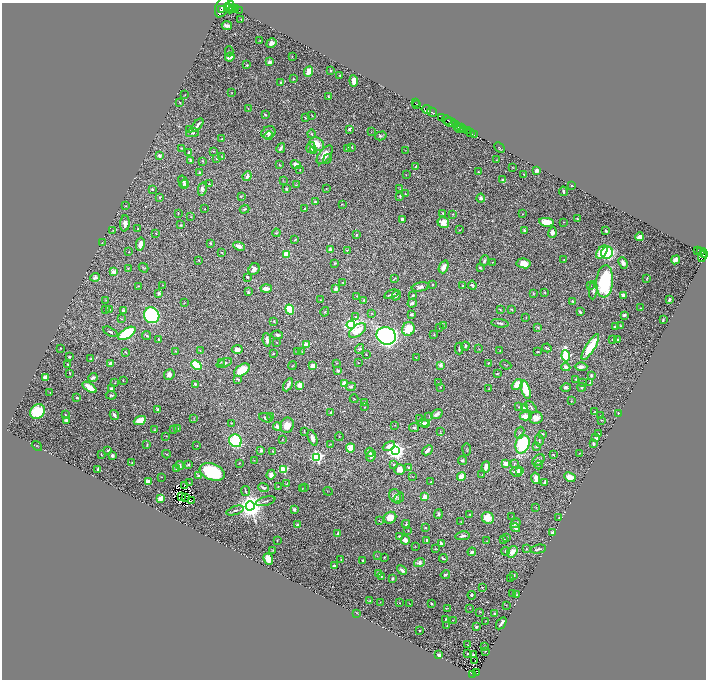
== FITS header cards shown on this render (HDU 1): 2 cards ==
NAXIS1  =                 1408
NAXIS2  =                 1355

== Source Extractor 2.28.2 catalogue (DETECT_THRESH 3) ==
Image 1408 x 1355 px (HDU 1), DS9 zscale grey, zoomed out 1/2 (1 PNG px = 2 x 2 image px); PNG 708 x 682 px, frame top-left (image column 1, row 1354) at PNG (2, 3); each listed source drawn as its Kron ellipse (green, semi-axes under 4 px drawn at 4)
Background 0.781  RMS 0.019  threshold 0.0562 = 3 sigma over >= 5 px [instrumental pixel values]
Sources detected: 583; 57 cannot appear on this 1/2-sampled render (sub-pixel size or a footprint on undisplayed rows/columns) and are neither listed nor drawn; of the other 526, the 500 brightest by FLUX_AUTO listed and drawn (26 fainter detections omitted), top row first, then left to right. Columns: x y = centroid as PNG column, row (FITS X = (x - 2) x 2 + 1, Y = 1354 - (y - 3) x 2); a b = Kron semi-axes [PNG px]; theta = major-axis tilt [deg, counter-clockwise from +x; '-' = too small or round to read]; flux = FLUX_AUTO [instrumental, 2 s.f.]
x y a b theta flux
222 7 11 6 65 2900
230 7 6 2 87 1100
228 8 5 2 - 1500
235 9 2 2 - 190
221 10 4 1 - 670
233 10 3 2 - 200
239 11 2 2 - 59
241 19 2 1 - 1.9
227 25 5 3 - 15
260 40 3 2 - 1.9
271 43 5 3 - 20
229 51 5 3 - 2.4
292 56 2 2 - 1.8
230 57 5 3 - 15
269 62 2 2 - 52
247 65 3 3 - 4
308 71 5 3 - 55
331 71 2 2 - 8.5
339 75 2 2 - 4.2
293 79 2 2 - 2.3
354 81 5 4 - 41
281 82 4 3 - 5.4
231 93 3 2 - 1.5
185 95 2 2 - 1.3
328 97 4 2 - 5.4
180 103 3 2 - 2.7
415 103 2 1 - 10
417 104 2 1 - 20
248 109 2 2 - 2.4
426 109 5 2 - 750
432 112 5 2 - 890
265 115 3 2 - 3.1
312 115 2 2 - 3.6
442 117 2 1 - 170
305 118 4 2 - 2.1
447 120 5 2 - 400
450 122 7 3 -9 570
198 125 8 3 52 11
455 125 3 2 - 1500
458 126 3 2 - 810
462 128 2 2 - 600
189 129 4 3 - 3.6
349 129 4 3 - 6.3
459 129 2 1 - 320
464 129 2 1 - 45
467 130 2 2 - 230
268 132 7 6 - 14
371 132 2 2 - 1.5
470 132 3 2 - 160
193 133 6 4 10 5.9
311 134 4 3 - 4.2
474 134 2 2 - 160
269 136 4 4 - 7
381 136 6 3 15 5.7
222 138 2 1 - 1.6
317 144 8 6 -42 48
352 147 4 3 - 3.2
182 148 2 2 - 1.7
281 148 5 2 - 8.8
311 148 5 4 - 11
348 148 3 3 - 14
499 148 6 3 -44 3.2
313 150 4 3 - 17
405 150 3 2 - 1.3
213 151 3 3 - 2.8
189 153 3 2 - 7.1
325 155 11 5 53 37
159 156 4 2 - 14
222 156 3 2 - 1.6
217 159 2 2 - 2.5
327 159 5 2 - 2.6
191 160 4 3 - 11
496 160 2 1 - 1.2
203 161 3 2 - 1.9
279 165 3 2 - 2
296 165 5 3 - 32
416 166 4 2 - 3.3
512 167 3 2 - 1.6
300 170 3 3 - 2.3
537 170 3 2 - 19
478 172 2 2 - 4.7
200 173 4 4 - 4.6
524 174 2 1 - 2.1
406 175 2 2 - 1.3
247 176 5 3 - 15
502 179 2 2 - 5.4
283 181 3 2 - 1.8
183 182 7 4 -56 7.3
184 184 4 3 - 4.8
209 184 3 2 - 2.8
296 184 4 2 - 1.6
572 185 3 2 - 3.8
152 189 3 3 - 4.5
202 189 7 4 78 11
286 189 4 3 - 4.9
326 189 2 2 - 1.7
400 189 3 2 - 1.6
563 191 5 2 - 8.1
405 194 2 2 - 3.2
400 196 4 2 - 4
160 197 3 2 - 3.3
241 197 3 2 - 1.5
481 198 4 4 - 10
315 202 3 3 - 6.2
342 204 2 1 - 2
125 206 3 2 - 1.7
204 209 2 2 - 1.6
245 209 5 3 - 5.1
305 209 2 2 - 3
178 213 4 2 - 2.3
443 213 3 2 - 4.6
453 214 4 3 - 2.5
523 214 2 1 - 1.8
191 217 2 2 - 1.7
402 219 4 3 - 11
577 219 3 2 - 3.2
546 222 7 4 -7 75
563 222 2 2 - 1.7
125 223 8 5 85 23
443 223 6 5 - 33
181 225 3 3 - 2.2
138 228 2 2 - 2.5
113 230 3 2 - 1.4
459 230 2 2 - 1.7
524 231 3 2 - 7.8
606 231 2 2 - 8.1
156 233 2 2 - 2.7
276 233 4 3 - 3.1
552 233 5 4 - 13
357 235 2 2 - 7.3
639 237 4 3 - 29
295 240 4 2 - 3.6
102 243 3 2 - 1.7
210 243 3 3 - 3.1
140 244 7 3 78 29
239 246 6 3 -25 23
330 250 2 2 - 54
347 250 3 2 - 2.2
698 251 4 2 - 130
129 252 2 2 - 1.8
222 252 2 2 - 1.7
602 252 7 4 53 57
701 252 3 2 - 110
607 253 6 6 - 290
286 254 4 3 - 88
703 255 7 3 77 800
705 255 2 2 - 430
199 260 3 2 - 4.2
564 260 2 2 - 2.4
676 260 5 3 - 26
484 261 6 4 69 7.9
335 263 3 3 - 3.2
492 263 2 2 - 2.4
524 263 7 5 -7 42
623 263 6 3 -69 21
444 267 6 4 68 19
144 268 5 3 - 3.4
480 268 3 3 - 5.1
128 269 4 4 - 3.7
254 269 6 5 - 20
114 272 3 2 - 64
95 277 5 3 - 17
247 277 3 2 - 6.7
647 278 3 2 - 2.9
394 279 3 1 - 2.6
605 281 16 8 85 360
343 283 3 3 - 2.5
162 285 2 1 - 1.4
433 285 3 3 - 3.6
472 285 4 3 - 7.9
138 286 2 1 - 1.5
463 286 3 2 - 1.8
590 286 3 2 - 2.6
420 287 9 4 11 13
266 289 5 3 - 29
336 289 3 3 - 16
593 290 9 4 85 14
248 292 2 2 - 7.2
545 292 2 2 - 2.5
159 293 3 3 - 8.9
391 294 7 2 20 9.2
533 294 3 3 - 2.7
413 295 3 2 - 5.1
623 295 4 3 - 16
357 296 3 2 - 1.5
396 296 5 4 - 7.1
106 300 3 2 - 1.7
320 300 3 2 - 1.7
364 300 4 2 - 4.3
669 300 3 3 - 8.1
572 301 3 2 - 4.9
184 303 3 2 - 1.6
412 303 5 3 - 13
640 308 2 2 - 2.2
106 309 3 2 - 2.1
109 310 3 2 - 4.8
123 310 4 3 - 6.2
290 310 5 4 - 120
500 310 3 2 - 2.8
512 310 4 3 - 3.4
325 312 5 2 - 2.9
580 312 3 2 - 5.5
372 313 4 3 - 2.8
152 315 8 7 - 600
411 315 3 3 - 6.9
624 315 4 3 - 9.9
356 317 4 3 - 3.8
526 318 3 2 - 1.6
122 319 2 1 - 2
663 320 3 2 - 3
274 321 3 3 - 3.2
500 323 8 3 -7 8.2
351 325 4 4 - 1000
443 325 2 2 - 1.2
621 325 3 3 - 2.6
616 326 4 2 - 13
439 327 2 2 - 2.2
538 327 4 3 - 4.5
408 329 7 6 - 86
357 331 10 5 37 69
110 332 8 3 -28 6
127 333 10 5 32 240
146 335 4 2 - 5.2
277 335 6 4 -9 7.6
434 335 4 3 - 2.7
386 336 10 8 -23 1100
618 339 2 2 - 3.9
159 340 2 2 - 9.1
267 340 7 3 -84 16
613 340 3 2 - 3.2
277 342 2 1 - 1.5
306 345 3 2 - 82
465 346 4 3 - 6
590 347 15 4 58 140
60 348 2 2 - 2.4
459 348 6 3 -90 6.7
547 348 4 2 - 3.7
237 349 5 4 - 24
360 349 5 3 - 4
479 349 2 2 - 2
500 350 2 2 - 2.4
176 351 3 2 - 3
200 351 3 2 - 1.6
297 351 3 2 - 2.3
125 352 3 1 - 2.7
302 352 3 2 - 2.1
538 352 2 2 - 2.8
273 354 2 2 - 5.9
366 354 2 1 - 1.7
566 356 6 3 -81 450
70 357 4 2 - 5.6
416 358 4 1 - 1.3
91 359 3 2 - 4.2
221 362 3 2 - 1.7
110 363 3 3 - 15
224 363 8 3 21 7.1
336 363 2 2 - 1.7
358 363 2 2 - 1.5
488 363 4 2 - 3.2
67 364 3 2 - 2.6
196 365 5 4 - 140
441 365 3 2 - 30
506 365 6 2 -24 2.6
292 366 4 2 - 1.7
313 366 3 3 - 38
566 367 5 4 - 16
581 367 6 3 -1 18
242 370 8 5 36 80
338 371 3 3 - 14
70 373 3 2 - 3.1
169 374 6 5 - 17
497 374 3 2 - 4.4
591 375 3 2 - 6.8
93 377 4 3 - 12
45 378 4 4 - 18
237 379 3 2 - 5.3
576 379 2 2 - 2.4
123 380 2 1 - 2.1
582 382 3 1 - 1.8
115 383 3 2 - 1.8
438 383 2 2 - 1.9
590 383 3 2 - 7.4
195 384 3 2 - 5.9
345 384 3 3 - 160
517 384 6 4 41 47
288 385 7 3 61 20
300 385 4 3 - 51
89 387 8 3 -33 47
351 387 5 4 - 7.4
440 387 2 2 - 1.3
566 387 5 4 - 7.2
582 387 4 2 - 3
489 388 2 2 - 1.2
111 389 3 3 - 16
526 390 9 4 -73 99
50 392 2 2 - 2.8
111 395 5 3 - 7.1
77 398 3 2 - 3.8
354 399 4 2 - 2.3
571 401 2 2 - 2.4
364 402 4 2 - 1.8
365 407 2 1 - 2.3
519 407 4 3 - 3.5
525 407 2 2 - 100
531 407 7 3 -48 6.7
158 409 4 3 - 8.4
37 411 8 6 38 150
595 411 2 2 - 1.7
330 412 2 2 - 3.8
65 414 2 2 - 2.3
437 414 6 3 36 11
618 414 3 2 - 4.8
114 415 5 3 - 11
601 415 4 2 - 1.7
526 416 6 3 0 51
271 417 4 3 - 2.9
429 417 2 2 - 1.2
266 418 7 2 -16 9.9
536 418 7 6 - 28
194 419 4 2 - 1.7
420 419 3 2 - 2.5
66 420 2 2 - 39
140 420 6 3 24 70
602 420 4 2 - 2.6
232 423 2 2 - 2.2
423 423 5 4 - 8
426 423 4 3 - 17
287 425 8 6 68 41
395 425 2 2 - 1.2
277 427 4 3 - 22
414 427 5 3 - 8.5
174 429 4 3 - 4.1
177 429 4 3 - 3.1
155 430 3 2 - 3
304 431 3 2 - 2.6
440 431 3 2 - 1.6
520 433 6 3 68 5.5
542 434 2 2 - 7
599 434 3 3 - 3.4
166 436 2 2 - 1.6
339 436 4 2 - 2.3
312 438 8 4 -69 19
596 438 4 2 - 4.4
282 439 2 1 - 1.4
539 440 6 3 -85 4.3
235 441 7 6 - 200
330 444 3 2 - 2.3
522 444 9 7 74 310
593 444 3 2 - 13
147 445 4 2 - 2.7
37 446 5 2 - 1.8
197 446 4 2 - 1.7
389 446 6 4 26 31
536 447 3 3 - 6.8
350 448 4 4 - 51
108 450 2 2 - 27
261 450 3 3 - 8.1
427 450 6 3 45 20
467 450 6 2 -82 2.5
273 451 3 2 - 1.8
395 451 4 4 - 1900
370 452 4 3 - 11
580 453 3 2 - 1.8
166 454 4 2 - 3.2
101 455 3 2 - 1.7
553 455 3 2 - 2.7
112 456 3 3 - 13
371 456 6 4 64 14
317 457 4 3 - 630
254 460 2 2 - 1.5
539 460 7 5 37 10
462 461 4 3 - 5.6
132 463 3 2 - 3.1
239 463 2 2 - 2.2
514 463 3 2 - 3.3
505 464 3 3 - 48
180 465 4 3 - 7.3
188 465 3 2 - 4.7
394 465 4 3 - 4.6
539 465 4 3 - 4.3
486 467 6 3 84 24
176 468 3 2 - 3.1
408 468 3 2 - 3.3
283 469 3 3 - 210
399 469 5 5 - 31
98 470 3 2 - 8.8
520 471 4 3 - 44
212 472 13 8 -21 320
516 472 6 5 - 18
482 474 2 2 - 5.4
271 475 5 3 - 12
198 476 2 2 - 21
461 476 4 4 - 43
161 477 2 1 - 2.2
413 477 2 1 - 1.4
570 477 6 4 -26 35
536 478 6 3 -76 34
148 482 2 2 - 75
431 482 2 2 - 2.1
545 482 3 3 - 9.4
189 483 3 2 - 1.6
287 483 4 2 - 2.6
185 485 3 2 - 1.4
278 486 2 1 - 2.1
304 487 2 2 - 1.4
264 488 5 2 - 6
302 488 2 2 - 1.5
245 491 5 3 - 4
328 491 5 1 - 1.4
182 496 2 1 - 1.4
395 496 7 5 -65 18
185 497 2 1 - 3
425 497 3 3 - 25
160 498 4 3 - 26
399 498 6 3 51 6
191 501 3 2 - 4
266 501 10 3 15 7.2
250 506 4 4 - 5300
536 508 3 2 - 1.9
235 510 9 2 17 5.6
294 510 2 2 - 28
438 514 5 3 - 6.1
470 515 4 2 - 3.6
512 516 2 2 - 1.2
390 518 6 5 - 40
488 518 6 5 - 60
559 518 3 2 - 2.1
379 521 2 2 - 2.2
461 522 3 1 - 1.3
516 523 5 3 - 15
406 524 4 2 - 6.3
297 525 3 3 - 6.8
425 528 3 3 - 3.1
515 528 5 4 - 12
408 531 2 2 - 2
338 533 2 2 - 4.8
552 533 3 3 - 12
399 536 3 2 - 7.2
462 536 7 3 9 12
507 537 2 2 - 2.7
504 539 3 1 - 1.2
405 540 5 4 - 20
427 540 4 3 - 7.4
277 541 2 1 - 1.8
487 541 2 1 - 1.2
441 543 3 2 - 9.1
415 546 2 2 - 1.3
436 549 2 1 - 1.6
526 549 3 2 - 2.6
538 549 8 2 11 7.5
273 550 2 1 - 2.4
505 551 4 3 - 4.9
472 552 4 2 - 9.9
512 552 6 4 55 34
377 556 3 2 - 2.2
384 557 3 2 - 2.4
443 558 4 2 - 5.7
268 559 6 4 -70 42
341 559 2 2 - 1.9
362 560 3 2 - 3.8
419 562 5 4 - 13
334 566 3 2 - 9.1
402 570 5 3 - 11
378 574 3 2 - 1.6
445 575 5 3 - 7.3
514 575 3 2 - 3.7
381 577 3 2 - 3.6
392 579 3 3 - 7.5
511 579 2 2 - 1.3
482 587 2 2 - 2.1
513 594 3 2 - 1.4
472 595 4 3 - 5
517 595 3 2 - 2.8
370 601 3 2 - 2.2
380 602 2 2 - 1.3
399 603 2 2 - 1.3
409 603 3 2 - 1.6
431 603 2 2 - 5.1
506 605 3 2 - 1.7
447 608 3 1 - 1.4
470 608 2 2 - 1.5
480 612 3 2 - 1.4
357 613 3 2 - 1.9
494 613 2 2 - 4.3
446 619 2 2 - 2.9
453 620 2 2 - 1.7
485 621 3 2 - 1.4
501 623 7 2 56 12
447 626 3 2 - 1.6
476 627 3 3 - 5.9
420 631 2 1 - 1.8
467 645 2 1 - 1.5
485 646 3 2 - 1.7
485 651 2 1 - 2
467 653 2 2 - 2.5
439 655 3 3 - 9.5
473 655 4 2 - 4.7
475 661 2 1 - 1.7
477 673 2 1 - 12
473 674 4 3 - 41
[26 fainter detections neither listed nor drawn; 57 sub-pixel or undisplayed-footprint detections neither listed nor drawn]